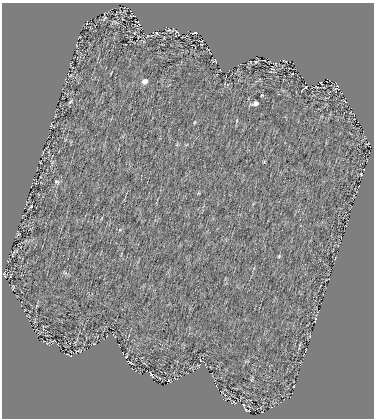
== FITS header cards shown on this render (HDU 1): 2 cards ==
NAXIS1  =                  372 / size of the n'th axis
NAXIS2  =                  416 / size of the n'th axis

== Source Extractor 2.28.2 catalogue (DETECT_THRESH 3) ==
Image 372 x 416 px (HDU 1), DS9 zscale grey, 1 PNG px = 1 image px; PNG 376 x 420 px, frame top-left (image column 1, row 416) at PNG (2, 3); no overlay
Background 0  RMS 6.6e-04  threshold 0.00198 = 3 sigma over >= 5 px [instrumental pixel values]
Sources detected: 50; all 50 listed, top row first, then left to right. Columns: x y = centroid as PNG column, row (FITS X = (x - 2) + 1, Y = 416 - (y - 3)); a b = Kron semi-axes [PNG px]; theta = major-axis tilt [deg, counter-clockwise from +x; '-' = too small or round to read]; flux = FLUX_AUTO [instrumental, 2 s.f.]
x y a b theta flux
104 18 8 4 42 0.061
87 22 4 2 - 0.024
115 22 8 3 -41 0.05
138 22 3 2 - 0.034
169 30 4 3 - 0.054
157 33 6 4 -59 0.035
194 33 5 2 - 0.057
143 37 2 2 - 0.032
77 46 4 2 - 0.029
284 61 5 2 - 0.023
256 62 5 4 - 0.049
274 63 7 3 -24 0.039
71 75 3 2 - 0.027
144 81 7 6 - 0.2
320 82 3 2 - 0.025
306 87 3 2 - 0.03
262 95 4 3 - 0.043
70 102 8 4 45 0.077
255 103 8 4 14 0.18
237 120 4 3 - 0.035
195 122 5 2 - 0.041
177 144 5 4 - 0.046
52 162 7 4 70 0.074
264 162 4 3 - 0.035
361 174 4 3 - 0.027
57 182 8 6 -40 0.11
198 193 5 3 - 0.037
31 206 4 3 - 0.035
18 234 5 4 - 0.041
13 253 6 2 73 0.037
279 256 4 4 - 0.053
65 273 8 4 -36 0.077
4 275 7 3 -62 0.041
13 287 8 2 -85 0.033
318 311 3 2 - 0.021
315 319 4 2 - 0.054
53 341 6 2 -5 0.047
48 344 5 3 - 0.036
57 344 2 2 - 0.023
126 356 3 2 - 0.033
201 361 3 2 - 0.041
131 363 4 2 - 0.043
151 374 6 2 -58 0.048
252 379 8 3 77 0.059
169 381 6 3 -39 0.046
294 387 2 2 - 0.033
223 399 3 2 - 0.029
244 405 4 2 - 0.038
246 410 3 2 - 0.032
249 410 3 2 - 0.03